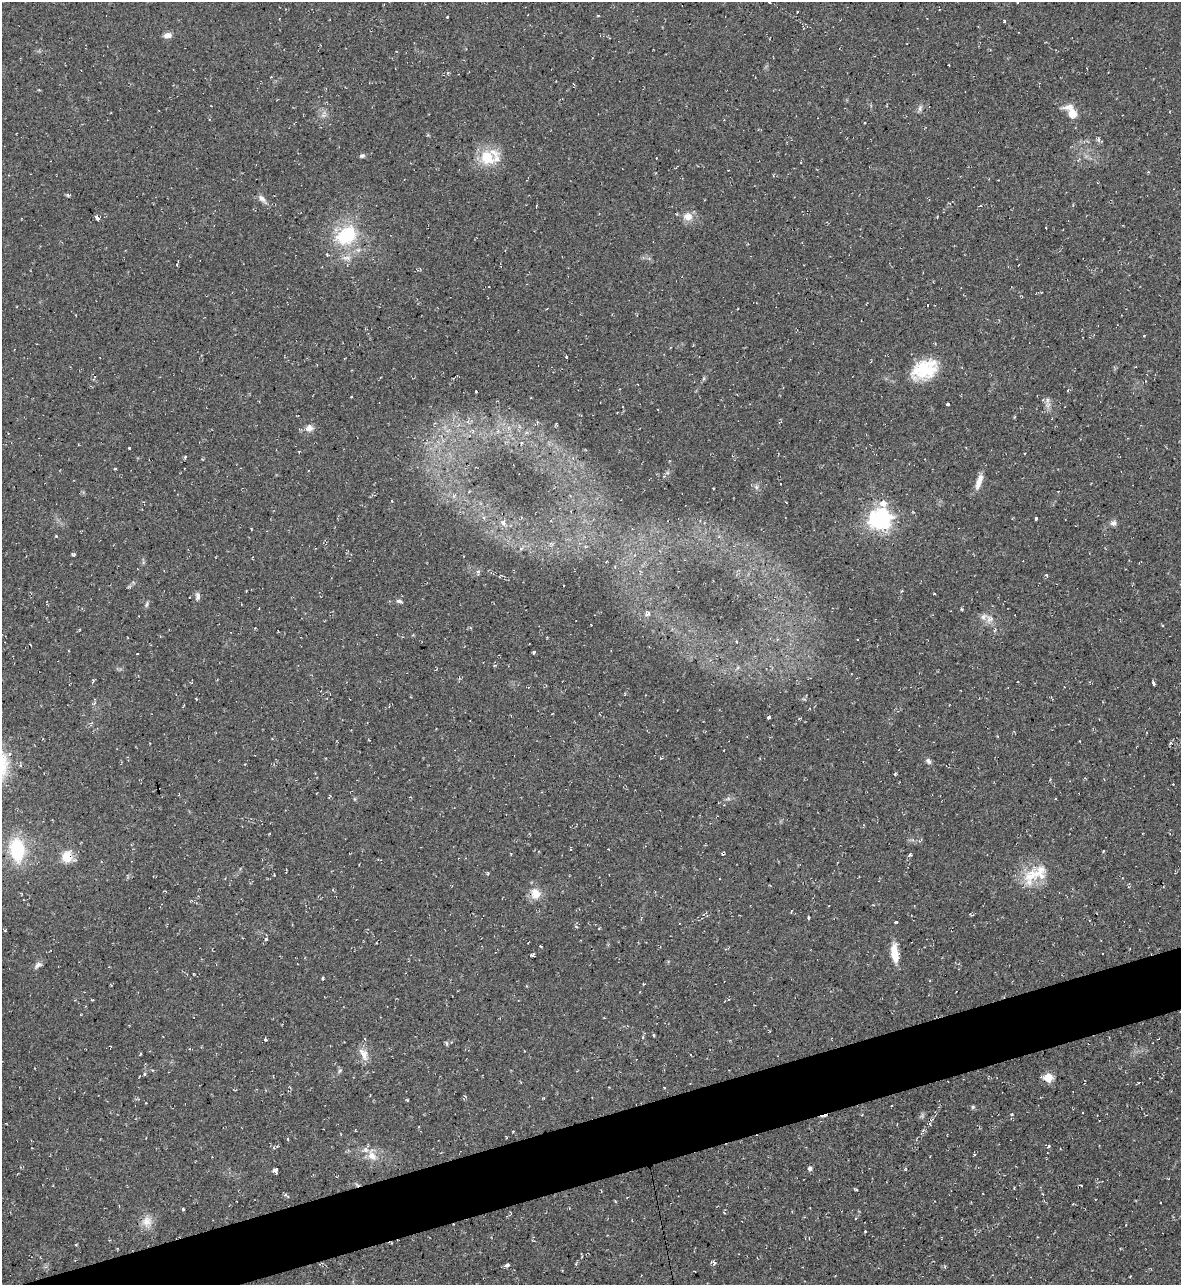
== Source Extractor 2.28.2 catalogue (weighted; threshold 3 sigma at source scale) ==
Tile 7 of 4 x 4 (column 3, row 2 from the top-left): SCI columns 2498-3676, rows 2568-3850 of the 5116 x 5134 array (HDU 1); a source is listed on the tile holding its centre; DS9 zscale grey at full resolution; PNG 1183 x 1287 px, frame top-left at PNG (2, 2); no overlay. Shown black and unused: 4% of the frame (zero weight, under 2 of 3 exposures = <1% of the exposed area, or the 3 px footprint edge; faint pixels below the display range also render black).
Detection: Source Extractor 2.28.2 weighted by HDU 2 'WHT'; one run over the whole footprint, this tile lists its part. Background 0.0389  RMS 0.0094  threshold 0.0424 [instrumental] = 3 sigma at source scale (4.5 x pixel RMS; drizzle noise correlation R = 1.50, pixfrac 1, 0.05/0.05 arcsec/px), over >= 5 px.
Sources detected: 134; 1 too faint to see at this stretch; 13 cosmic-ray / hot-pixel residue — not listed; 6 inside a brighter listed object's ellipse — not listed separately; the other 114 listed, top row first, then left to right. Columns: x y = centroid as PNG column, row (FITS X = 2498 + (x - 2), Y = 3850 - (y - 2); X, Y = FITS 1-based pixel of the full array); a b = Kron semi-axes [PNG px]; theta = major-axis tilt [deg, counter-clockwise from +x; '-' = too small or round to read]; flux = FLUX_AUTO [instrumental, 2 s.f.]
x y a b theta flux
770 2 3 3 - 2.7
797 12 3 2 - 0.65
598 16 3 3 - 0.98
448 17 3 3 - 4
1004 21 3 2 - 2.1
167 35 9 6 11 5.2
447 73 5 3 - 1.1
920 108 9 6 80 2.7
1072 113 10 8 -66 12
323 115 7 4 -18 2.2
1098 140 6 4 71 1.7
362 156 7 5 14 2
487 158 17 14 -49 28
262 199 14 6 -49 4.6
981 206 4 2 - 0.98
688 216 13 11 2 9.1
97 218 4 3 - 9.2
347 235 18 13 36 58
346 258 14 6 0 5.6
177 264 4 3 - 2.4
927 305 3 3 - 1.7
1144 336 4 2 - 0.67
566 356 3 2 - 1.3
925 369 35 22 24 42
1068 390 4 2 - 0.87
476 391 3 2 - 1.5
351 397 3 2 - 0.96
947 404 3 3 - 4
1048 405 9 6 21 3.5
309 428 10 8 15 6
521 444 4 3 - 1.4
129 448 3 3 - 1.1
185 457 4 4 - 1.3
115 469 4 3 - 0.84
664 476 5 4 - 1.1
979 482 22 7 71 8.6
756 487 7 6 - 2.4
714 488 3 2 - 0.92
454 496 7 4 57 1.8
392 501 3 2 - 0.81
880 519 8 7 - 630
1036 519 3 3 - 6.5
503 522 7 6 - 4.3
1114 523 8 7 - 3.4
251 529 4 2 - 0.66
56 536 4 4 - 0.75
521 548 6 4 19 1.6
73 555 5 3 - 1.3
1047 575 4 3 - 1.6
901 591 4 3 - 0.89
934 594 3 2 - 0.6
198 596 10 6 -89 3.3
399 601 8 5 -10 2.2
147 604 10 3 75 1.7
259 608 3 2 - 0.57
648 613 7 5 49 2.5
984 617 11 8 50 5.4
737 642 4 3 - 0.75
534 652 4 3 - 1.2
137 654 3 3 - 2.1
495 665 5 3 - 0.77
93 682 8 2 69 1
1153 683 4 3 - 12
769 717 4 3 - 5.9
1170 743 6 4 46 1.4
661 758 4 4 - 0.94
928 761 8 6 -56 2.7
895 774 5 3 - 0.93
329 797 5 2 - 0.86
354 799 6 4 -89 1.1
728 799 7 4 18 1.8
17 850 24 15 -85 56
910 855 5 4 - 1.6
67 857 12 10 79 18
1031 875 31 18 58 27
535 893 15 14 - 12
809 918 3 3 - 1.4
895 922 3 3 - 4
266 939 3 3 - 1.5
541 946 3 2 - 0.94
895 953 22 8 -83 17
532 955 5 3 - 2.6
38 965 11 7 34 3.5
322 978 3 3 - 2
644 984 3 3 - 0.81
654 1035 3 3 - 3.1
643 1037 4 4 - 1.1
265 1039 4 3 - 2.1
446 1043 6 4 -88 1.4
140 1054 4 2 - 0.81
364 1054 19 9 -66 9
339 1071 7 4 70 1.6
1048 1077 5 5 - 32
664 1088 3 3 - 0.79
407 1100 4 3 - 0.89
973 1107 5 4 - 1.3
1012 1114 5 4 - 1.2
931 1120 7 3 19 1.1
288 1139 4 3 - 0.92
1048 1146 5 3 - 1.3
372 1155 18 11 -65 11
810 1168 5 4 - 2.9
905 1169 4 4 - 1
275 1170 4 4 - 7.6
1081 1185 6 2 -21 0.72
856 1190 4 3 - 1
286 1195 7 3 -35 1.8
183 1209 4 3 - 1.2
147 1221 15 14 - 10
865 1231 3 3 - 3.8
76 1245 4 3 - 0.82
714 1263 7 5 -76 1.8
507 1265 5 3 - 3.4
1130 1276 2 2 - 0.68
Isophote crosses this tile's border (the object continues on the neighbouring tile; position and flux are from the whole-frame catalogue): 1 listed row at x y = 770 2